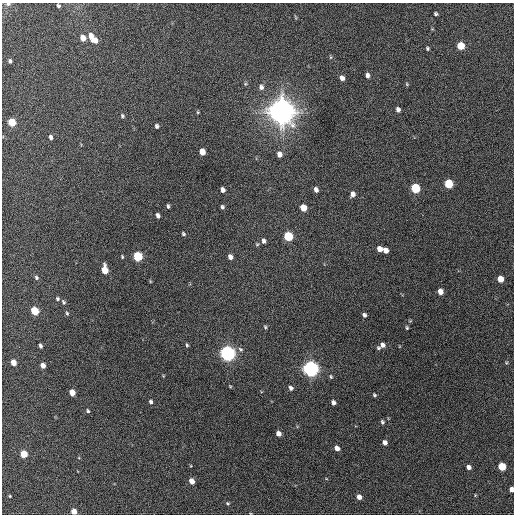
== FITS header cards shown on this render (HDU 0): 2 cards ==
NAXIS1  =                  512 / Axis length
NAXIS2  =                  512 / Axis length

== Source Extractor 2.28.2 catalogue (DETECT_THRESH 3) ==
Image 512 x 512 px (HDU 0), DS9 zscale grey, 1 PNG px = 1 image px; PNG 516 x 516 px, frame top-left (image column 1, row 512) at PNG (2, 3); no overlay
Background 530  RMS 15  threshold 44.6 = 3 sigma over >= 5 px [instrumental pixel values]
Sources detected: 85; all 85 listed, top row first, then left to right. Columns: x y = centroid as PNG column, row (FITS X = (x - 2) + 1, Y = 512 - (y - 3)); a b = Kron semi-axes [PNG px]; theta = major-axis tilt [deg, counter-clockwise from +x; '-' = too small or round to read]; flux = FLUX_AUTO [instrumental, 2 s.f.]
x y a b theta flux
8 4 7 5 9 2.7e+03
58 6 4 4 - 1.6e+03
436 14 4 3 - 1.6e+03
295 17 6 3 -70 9.8e+02
91 36 8 5 -82 6.7e+03
83 38 5 4 - 9.6e+03
95 40 6 5 - 5.7e+03
461 46 5 5 - 2.7e+04
427 48 4 4 - 1.4e+03
331 57 5 3 - 1.0e+03
10 61 5 4 - 1.9e+03
367 75 6 4 -83 3.0e+03
342 78 5 4 - 4.2e+03
407 84 5 4 - 1.1e+03
261 87 7 6 - 3.5e+03
398 110 5 4 - 3.1e+03
281 111 9 8 - 1.9e+06
198 112 4 4 - 9.6e+02
122 116 6 4 -85 1.6e+03
12 122 5 5 - 2.9e+04
157 126 5 4 - 2.1e+03
50 137 5 4 - 2.9e+03
202 152 5 5 - 1.1e+04
279 154 6 5 - 5.7e+03
449 184 6 5 - 4.0e+04
415 188 6 5 - 5.6e+04
223 190 5 4 - 3.9e+03
316 190 5 4 - 3.6e+03
353 194 6 5 - 4.3e+03
168 206 5 3 - 1.7e+03
222 207 4 4 - 1.8e+03
303 208 6 5 - 1.4e+04
158 215 5 4 - 2.9e+03
183 234 6 4 -55 1.4e+03
288 236 6 5 - 5.4e+04
263 241 6 4 -85 2.7e+03
257 244 5 4 - 1.3e+03
379 249 5 5 - 6.5e+03
385 250 5 4 - 6.2e+03
138 256 6 5 - 6.2e+04
122 257 4 3 - 1.1e+03
230 257 5 4 - 4.3e+03
105 270 7 5 -82 1.9e+04
36 277 5 4 - 1.7e+03
500 279 5 5 - 1.2e+04
150 281 5 3 - 8.3e+02
440 291 5 4 - 7.8e+03
57 299 5 5 - 1.6e+03
63 302 7 5 -61 1.8e+03
35 311 5 5 - 3.3e+04
67 313 6 4 -83 1.5e+03
364 315 4 4 - 2.2e+03
265 327 5 4 - 1.4e+03
407 328 4 3 - 1.2e+03
187 345 4 3 - 1.3e+03
382 345 5 5 - 3.9e+03
40 346 4 3 - 2.4e+03
378 348 5 4 - 1.6e+03
240 349 8 6 -48 2.4e+03
227 353 6 6 - 4.7e+05
13 362 5 4 - 1.1e+04
506 363 4 4 - 1.0e+03
43 365 5 4 - 6.1e+03
311 369 6 6 - 5.5e+05
331 377 6 4 -74 1.5e+03
230 386 3 3 - 8.7e+02
291 388 5 5 - 2.9e+03
72 392 5 4 - 1.2e+04
374 395 4 3 - 1.4e+03
151 402 5 4 - 2.1e+03
333 402 5 4 - 3.1e+03
88 411 5 4 - 1.6e+03
382 422 5 4 - 1.8e+03
279 434 5 4 - 6.3e+03
385 442 5 4 - 4.5e+03
337 448 5 4 - 5.8e+03
24 454 5 4 - 2.6e+04
502 466 5 5 - 3.1e+04
469 467 4 4 - 4.3e+03
192 481 5 4 - 1.0e+04
511 489 4 4 - 6.6e+03
10 496 4 3 - 1.0e+03
359 497 5 4 - 5.9e+03
228 503 5 4 - 1.3e+03
74 511 5 4 - 1.2e+04
At the frame edge (FLAGS 8, measured only in part): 3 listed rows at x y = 8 4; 511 489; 74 511